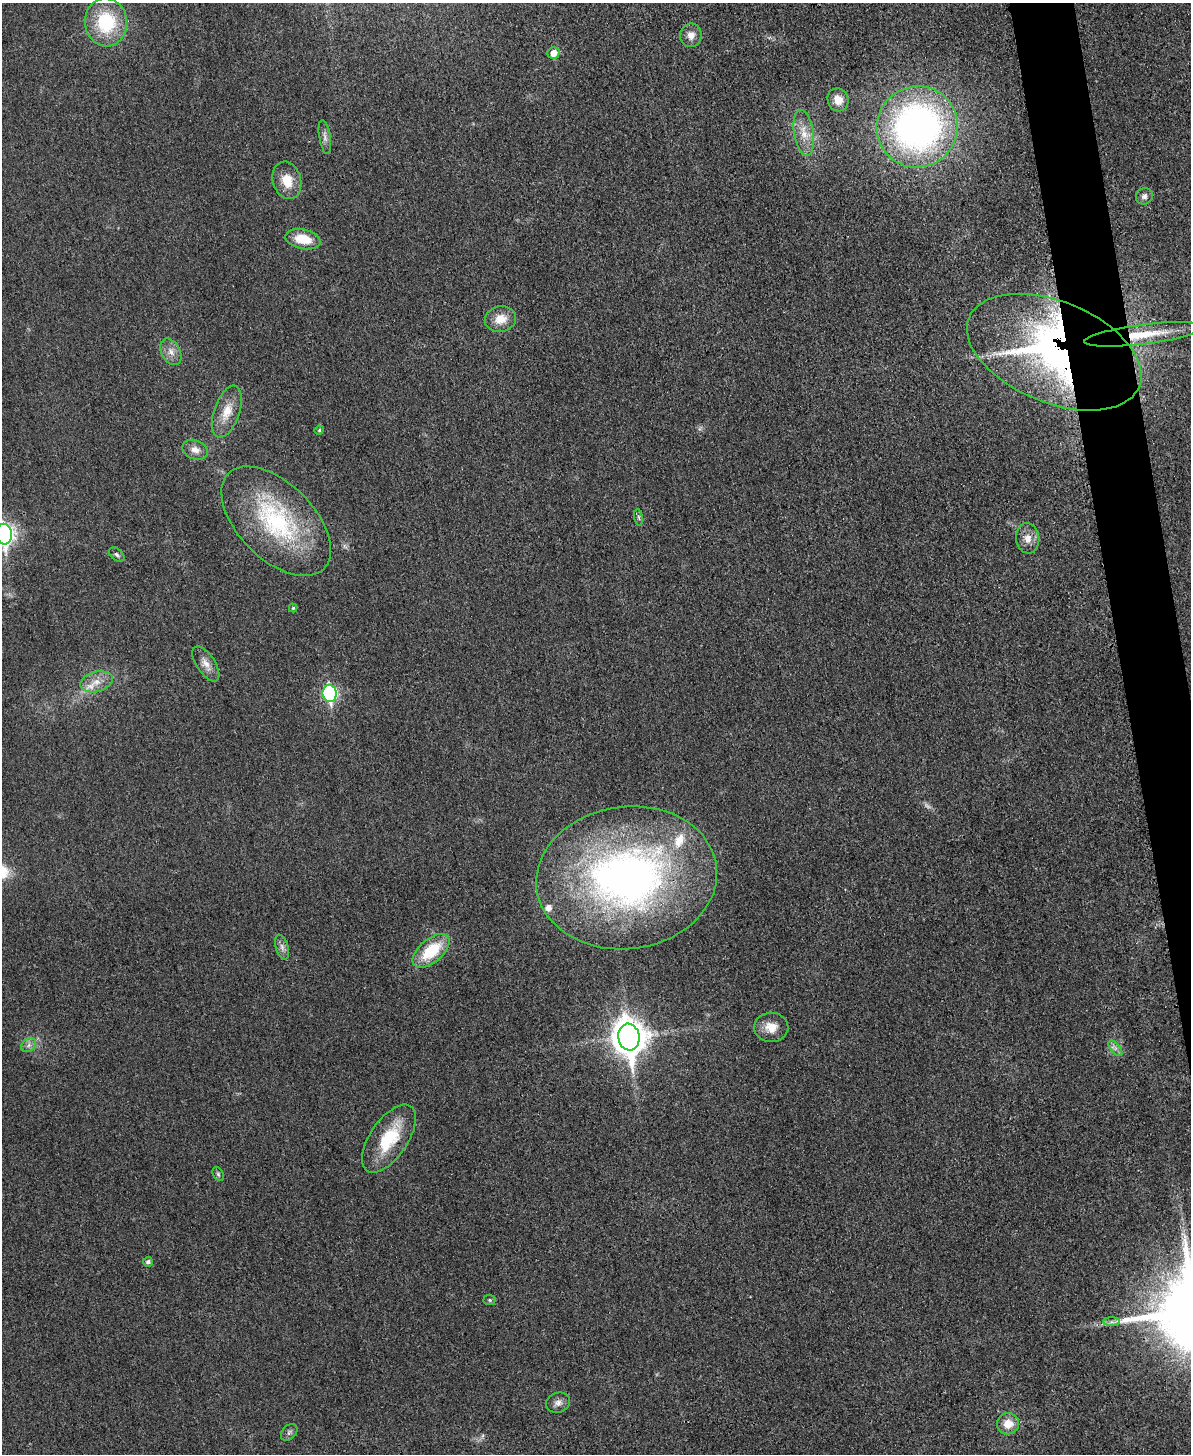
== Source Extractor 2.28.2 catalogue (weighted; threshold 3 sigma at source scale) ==
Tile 6 of 4 x 3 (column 2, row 2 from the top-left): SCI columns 1205-2393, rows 1705-3156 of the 4773 x 4748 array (HDU 1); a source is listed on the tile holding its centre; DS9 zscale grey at full resolution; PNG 1193 x 1456 px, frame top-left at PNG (2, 3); each listed source drawn as its Kron ellipse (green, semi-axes under 4 px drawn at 4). Shown black and unused: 3% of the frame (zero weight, under 3 of 4 exposures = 1% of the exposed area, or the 3 px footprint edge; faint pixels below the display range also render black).
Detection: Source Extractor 2.28.2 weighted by HDU 2 'WHT'; one run over the whole footprint, this tile lists its part. Background 0.0307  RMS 0.0059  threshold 0.0266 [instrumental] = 3 sigma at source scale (4.5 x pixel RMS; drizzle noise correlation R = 1.50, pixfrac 1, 0.05/0.05 arcsec/px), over >= 5 px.
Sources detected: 45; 1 too faint to see at this stretch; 1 inside a brighter object's white glare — neither listed nor drawn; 2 inside a brighter listed object's ellipse — not listed separately; the other 41 listed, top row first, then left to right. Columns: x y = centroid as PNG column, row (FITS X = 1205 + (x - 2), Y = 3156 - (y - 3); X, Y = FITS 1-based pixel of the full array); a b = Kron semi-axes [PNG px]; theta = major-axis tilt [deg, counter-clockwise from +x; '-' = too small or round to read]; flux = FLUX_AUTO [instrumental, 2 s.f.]
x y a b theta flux
106 22 24 21 -85 38
691 35 12 11 - 4.6
553 53 6 6 - 6.5
838 100 12 10 -68 7.1
917 127 41 40 - 240
804 133 23 9 -80 9.1
325 137 17 5 -81 2.8
287 180 19 14 -74 11
1144 196 9 8 - 2.6
303 239 18 10 -11 14
500 319 16 12 12 8.4
1144 334 60 10 7 25
171 352 14 9 -63 4.9
1054 352 92 50 -22 240
227 412 27 12 71 11
319 430 5 4 - 0.8
195 450 13 9 -21 4.8
639 517 8 4 -81 1.1
276 521 67 38 -45 77
4 534 10 8 -83 240
1028 538 15 11 -82 5.9
117 555 9 5 -39 1.5
293 608 4 4 - 0.75
206 664 20 9 -57 5.2
96 682 16 10 15 7.3
330 693 8 7 - 100
627 878 91 71 7 310
282 947 13 6 -74 2.7
431 951 22 11 40 27
771 1027 17 14 -3 8.5
629 1037 13 10 -81 1100
29 1045 8 6 36 2.3
1115 1048 9 4 -52 2.2
389 1139 39 19 56 30
218 1174 7 5 -60 1.1
148 1262 5 5 - 1.7
490 1300 6 5 - 0.97
1112 1322 8 4 0 1.8
558 1403 12 10 21 3.3
1008 1424 11 10 - 8.6
289 1432 9 7 46 1.7
Overlapping masked pixels (flux is a lower limit): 2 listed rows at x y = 1144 334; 1054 352
Isophote crosses this tile's border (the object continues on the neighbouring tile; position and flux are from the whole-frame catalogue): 1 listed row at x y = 4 534